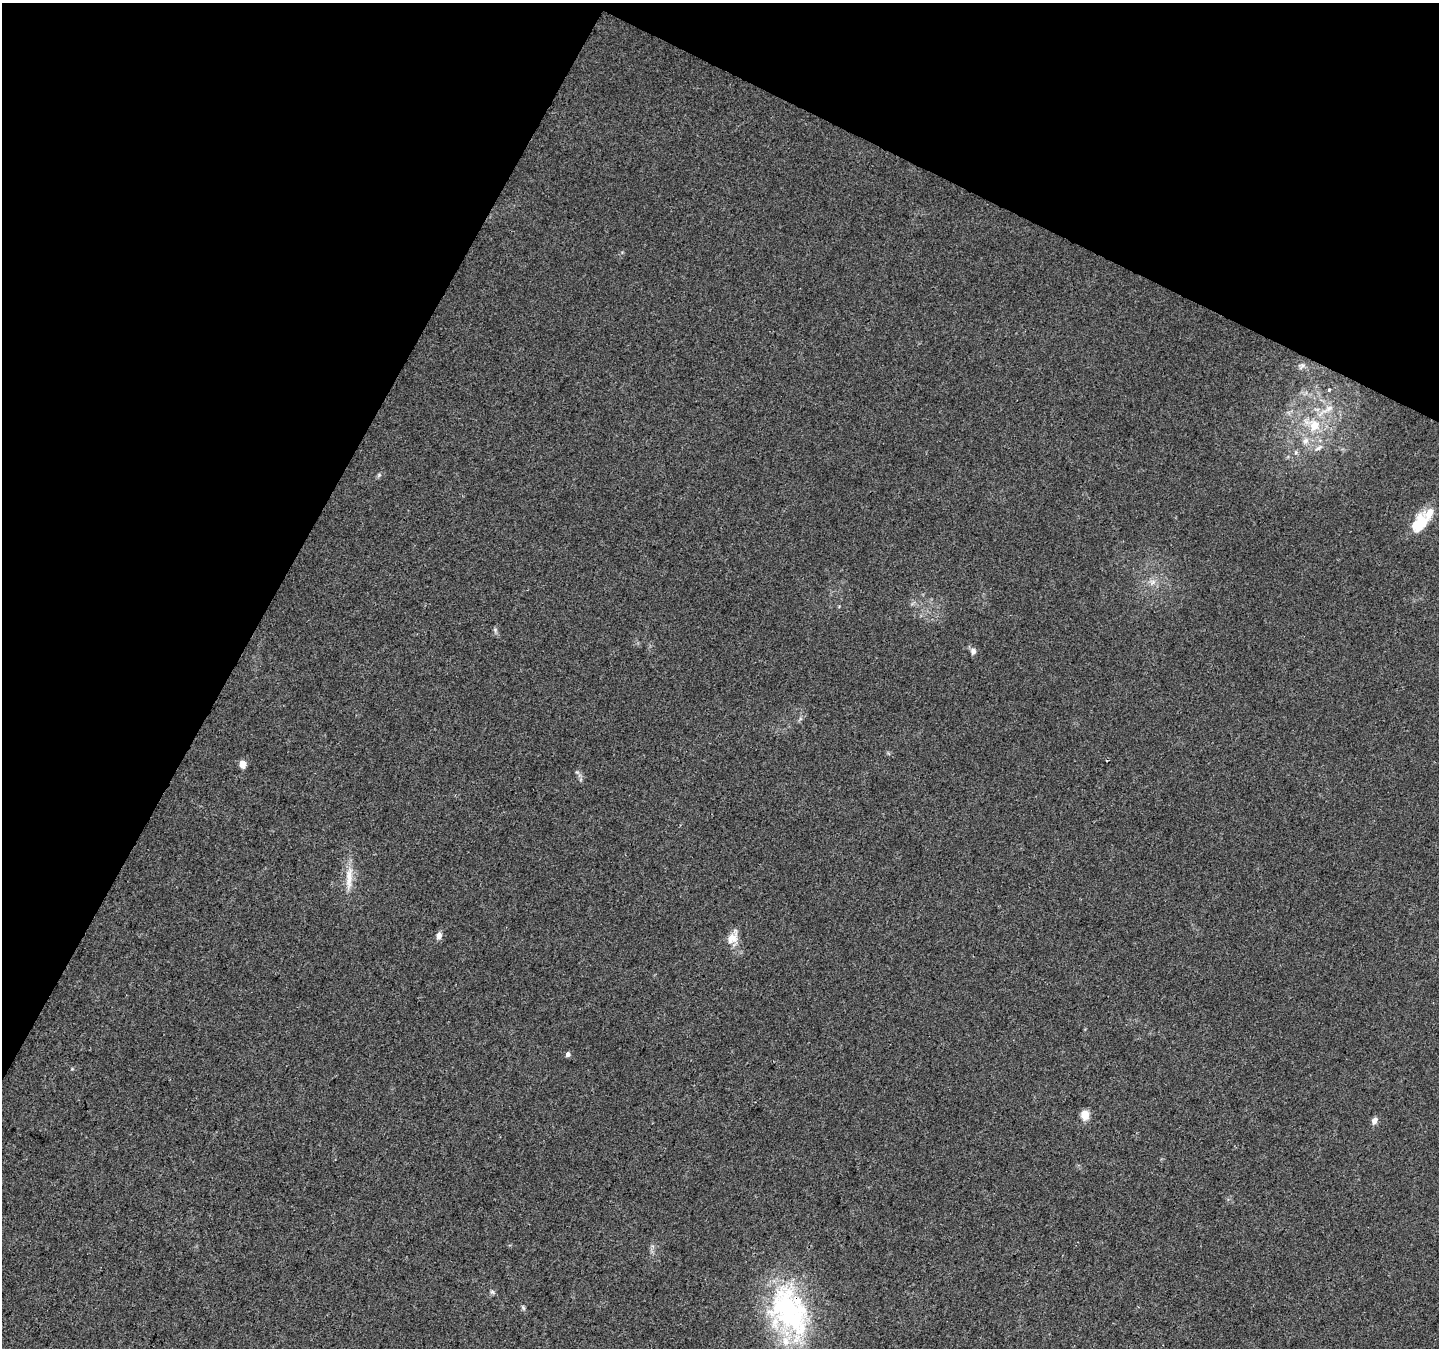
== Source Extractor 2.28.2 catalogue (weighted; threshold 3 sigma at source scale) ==
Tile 2 of 4 x 4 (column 2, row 1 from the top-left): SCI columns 1445-2881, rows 4308-5653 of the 5754 x 5853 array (HDU 1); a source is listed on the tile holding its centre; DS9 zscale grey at full resolution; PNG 1441 x 1350 px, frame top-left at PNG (2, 3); no overlay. Shown black and unused: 26% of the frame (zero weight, under 3 of 4 exposures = <1% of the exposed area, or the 3 px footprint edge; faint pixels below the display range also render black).
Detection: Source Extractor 2.28.2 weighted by HDU 2 'WHT'; one run over the whole footprint, this tile lists its part. Background 0.0217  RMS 0.0038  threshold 0.0172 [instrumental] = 3 sigma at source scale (4.5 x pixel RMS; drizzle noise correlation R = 1.50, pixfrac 1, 0.0396/0.0396 arcsec/px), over >= 5 px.
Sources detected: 24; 3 inside a brighter listed object's ellipse — not listed separately; the other 21 listed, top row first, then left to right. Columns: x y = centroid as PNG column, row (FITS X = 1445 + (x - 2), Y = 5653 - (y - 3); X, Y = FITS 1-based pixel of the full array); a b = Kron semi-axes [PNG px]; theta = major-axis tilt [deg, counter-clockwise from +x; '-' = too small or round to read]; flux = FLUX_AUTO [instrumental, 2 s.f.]
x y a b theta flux
1302 366 11 5 58 0.93
1329 390 3 3 - 0.71
1329 408 12 7 29 2.5
1314 425 19 17 74 10
1319 448 12 6 33 1.7
1296 452 6 4 72 0.6
379 475 5 5 - 0.55
1419 524 28 16 54 11
1153 582 10 5 45 1.6
495 630 6 5 - 0.7
973 651 7 6 - 1.6
242 764 5 5 - 5.3
349 878 36 8 87 6.3
439 935 10 7 76 1.6
732 937 20 11 54 4.4
568 1054 5 5 - 1.3
1085 1115 11 9 -87 3.3
1374 1121 9 6 62 1.8
492 1292 6 5 - 0.7
523 1308 7 4 -46 0.66
789 1311 66 45 -70 67
Overlapping masked pixels (flux is a lower limit): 1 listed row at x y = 789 1311
Unlisted compact peaks at least as high as the median listed source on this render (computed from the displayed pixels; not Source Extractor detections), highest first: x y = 577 772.